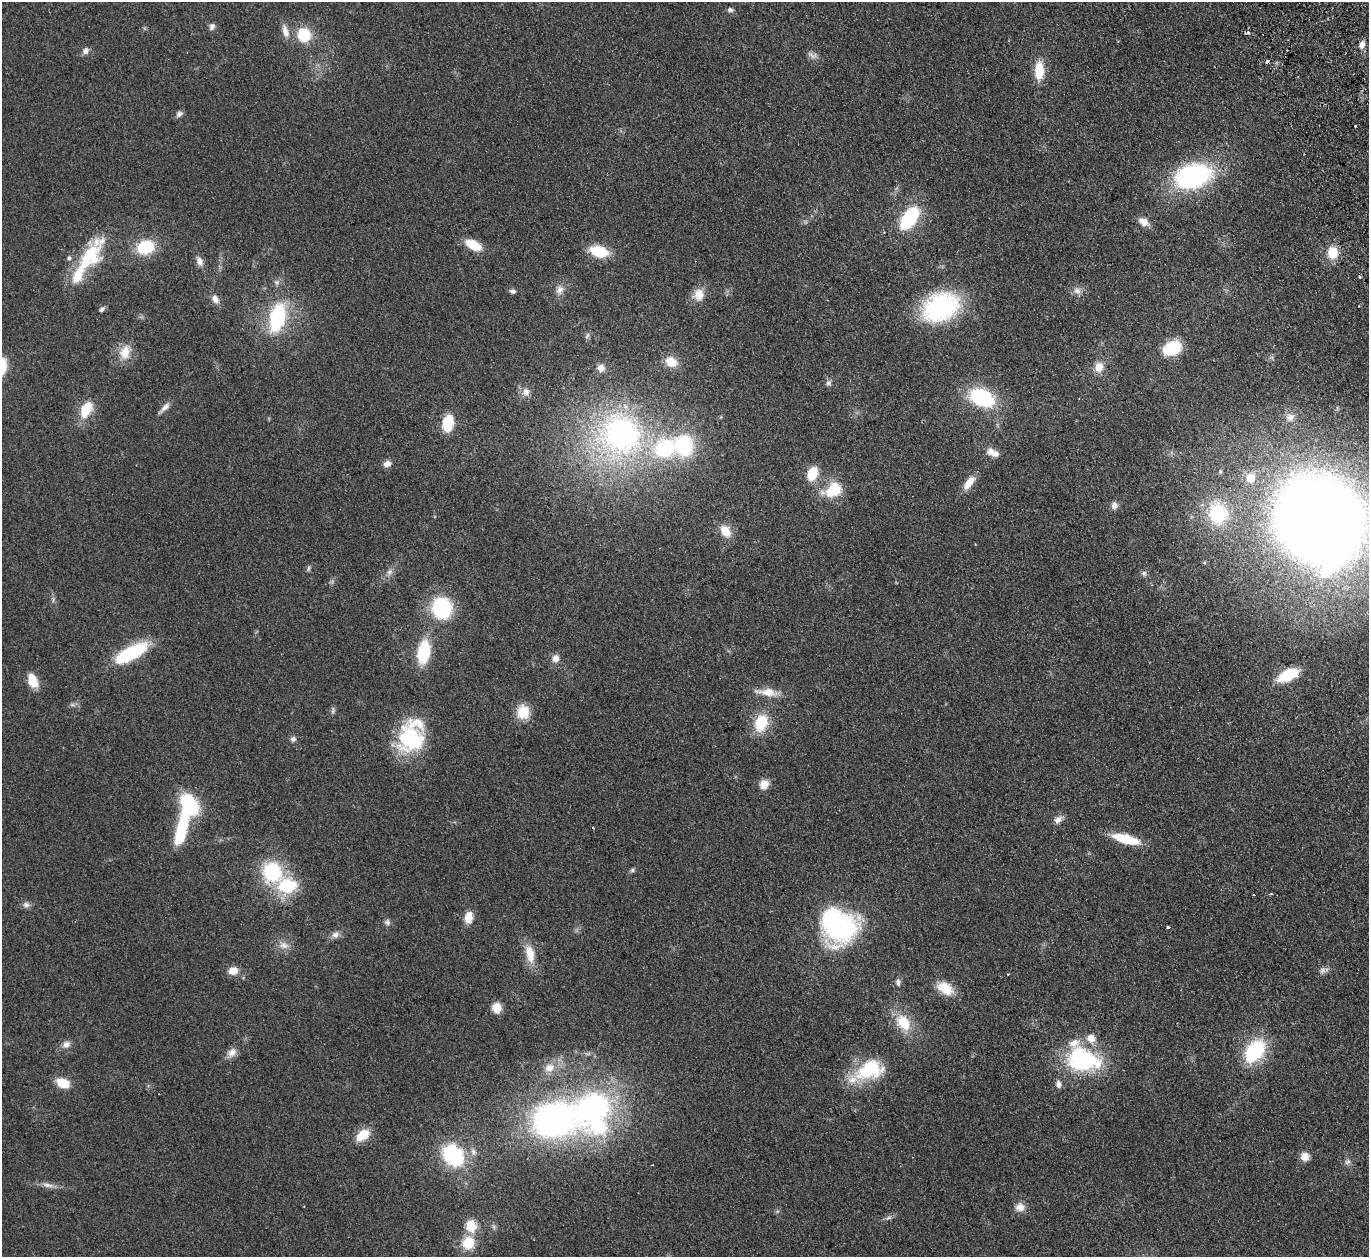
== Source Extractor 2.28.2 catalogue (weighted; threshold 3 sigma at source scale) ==
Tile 10 of 4 x 4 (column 2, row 3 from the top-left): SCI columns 1422-2788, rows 1560-2814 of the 5577 x 5501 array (HDU 1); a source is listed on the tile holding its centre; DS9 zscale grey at full resolution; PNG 1371 x 1259 px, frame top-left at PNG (2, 2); no overlay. Shown black and unused: <1% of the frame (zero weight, under 2 of 3 exposures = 3% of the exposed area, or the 3 px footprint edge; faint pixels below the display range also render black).
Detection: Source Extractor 2.28.2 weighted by HDU 2 'WHT'; one run over the whole footprint, this tile lists its part. Background 0.0847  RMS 0.0093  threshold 0.0421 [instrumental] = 3 sigma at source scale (4.5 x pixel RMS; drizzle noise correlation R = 1.50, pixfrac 1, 0.05/0.05 arcsec/px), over >= 5 px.
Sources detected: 128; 3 too faint to see at this stretch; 1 inside a brighter object's white glare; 3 cosmic-ray / hot-pixel residue — not listed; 10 inside a brighter listed object's ellipse — not listed separately; the other 111 listed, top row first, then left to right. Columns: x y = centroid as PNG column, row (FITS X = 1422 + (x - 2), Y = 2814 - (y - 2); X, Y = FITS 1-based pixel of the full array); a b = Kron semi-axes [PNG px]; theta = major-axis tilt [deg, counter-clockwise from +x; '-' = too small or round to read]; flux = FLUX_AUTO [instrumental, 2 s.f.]
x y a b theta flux
730 10 7 6 - 2.6
212 27 8 7 - 3.2
285 31 19 8 -73 7.8
304 35 14 13 - 31
1362 44 9 7 80 5.3
86 51 10 8 46 4
812 55 14 7 -23 4
1039 71 18 9 90 25
179 114 9 7 37 3.2
1192 176 32 20 15 160
909 218 20 11 54 73
1144 222 14 9 -35 7.8
473 245 16 8 -27 22
145 247 15 12 20 44
599 251 16 10 -13 35
1332 253 14 11 88 18
90 256 33 30 -57 42
199 261 13 8 -67 5.3
1360 276 3 3 - 4.8
559 290 13 10 59 6.3
1077 290 11 9 -12 5
513 291 8 5 -14 2.6
699 295 16 13 73 11
215 299 13 8 -56 5.4
941 307 31 22 25 150
102 309 8 5 40 2.4
277 317 29 15 76 74
587 336 9 5 63 2
1172 348 15 11 26 45
125 352 20 14 72 15
671 362 12 10 -27 15
1099 367 11 10 - 11
601 368 9 8 - 6.1
828 383 8 7 - 2.9
526 392 11 10 - 6.3
982 398 21 14 -23 82
165 408 18 6 43 5
86 409 23 13 64 21
1290 417 12 10 20 6.6
448 423 12 7 77 45
620 434 55 53 -43 270
684 446 22 19 -83 67
992 452 19 9 -24 8.5
387 464 9 7 22 5.4
1220 471 6 5 - 1.5
812 474 11 7 66 32
1250 478 15 14 - 12
969 483 17 8 53 13
833 490 23 16 31 31
1114 505 10 8 84 4.2
1217 513 21 18 -74 55
1320 521 63 54 -52 1900
725 531 15 10 -53 15
308 568 9 4 89 1.6
390 572 10 6 53 3.8
1144 573 8 6 -57 2.3
53 599 7 5 -82 2
442 608 18 16 -76 76
424 652 22 12 81 46
130 653 38 13 29 59
556 658 10 9 - 6.2
1288 675 16 8 27 50
32 681 13 8 -67 21
767 692 29 10 -5 14
523 712 15 13 -89 20
761 723 18 13 70 32
411 738 36 31 87 71
293 739 8 7 - 2.9
764 784 9 8 - 12
1058 819 13 7 35 5
593 828 4 2 - 0.68
182 829 38 11 76 54
1126 839 28 9 -15 31
632 870 6 5 - 1.7
272 872 18 16 -66 68
287 886 21 17 1 45
26 905 10 8 -5 3.6
468 917 11 8 81 14
387 922 8 8 - 2.8
1168 928 4 3 - 10
842 930 42 26 43 110
335 934 11 8 28 4.5
283 945 16 10 -14 7.6
530 954 25 11 -79 16
1322 970 10 8 59 3.5
233 971 11 9 11 9.3
1008 974 3 3 - 0.86
898 982 9 7 -90 3.2
945 988 18 11 -30 21
497 1008 10 8 85 12
903 1023 24 16 -55 26
1091 1038 12 10 -19 9.6
66 1044 10 9 - 4.9
1255 1051 23 15 53 69
232 1053 15 10 48 6.7
1083 1060 29 20 -13 120
549 1068 15 11 27 10
870 1070 38 22 18 52
63 1083 15 10 -24 15
1058 1084 9 6 -81 4.1
553 1120 47 34 4 290
599 1127 29 24 17 61
362 1135 16 10 39 18
453 1155 22 17 -48 79
1305 1157 10 9 - 8
1348 1162 9 7 17 3.1
48 1185 19 6 -12 6
1020 1207 12 10 16 7.9
888 1218 10 5 22 2.6
471 1226 6 5 - 69
468 1243 14 13 - 22
Isophote crosses this tile's border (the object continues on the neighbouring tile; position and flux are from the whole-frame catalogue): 1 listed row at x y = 1320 521